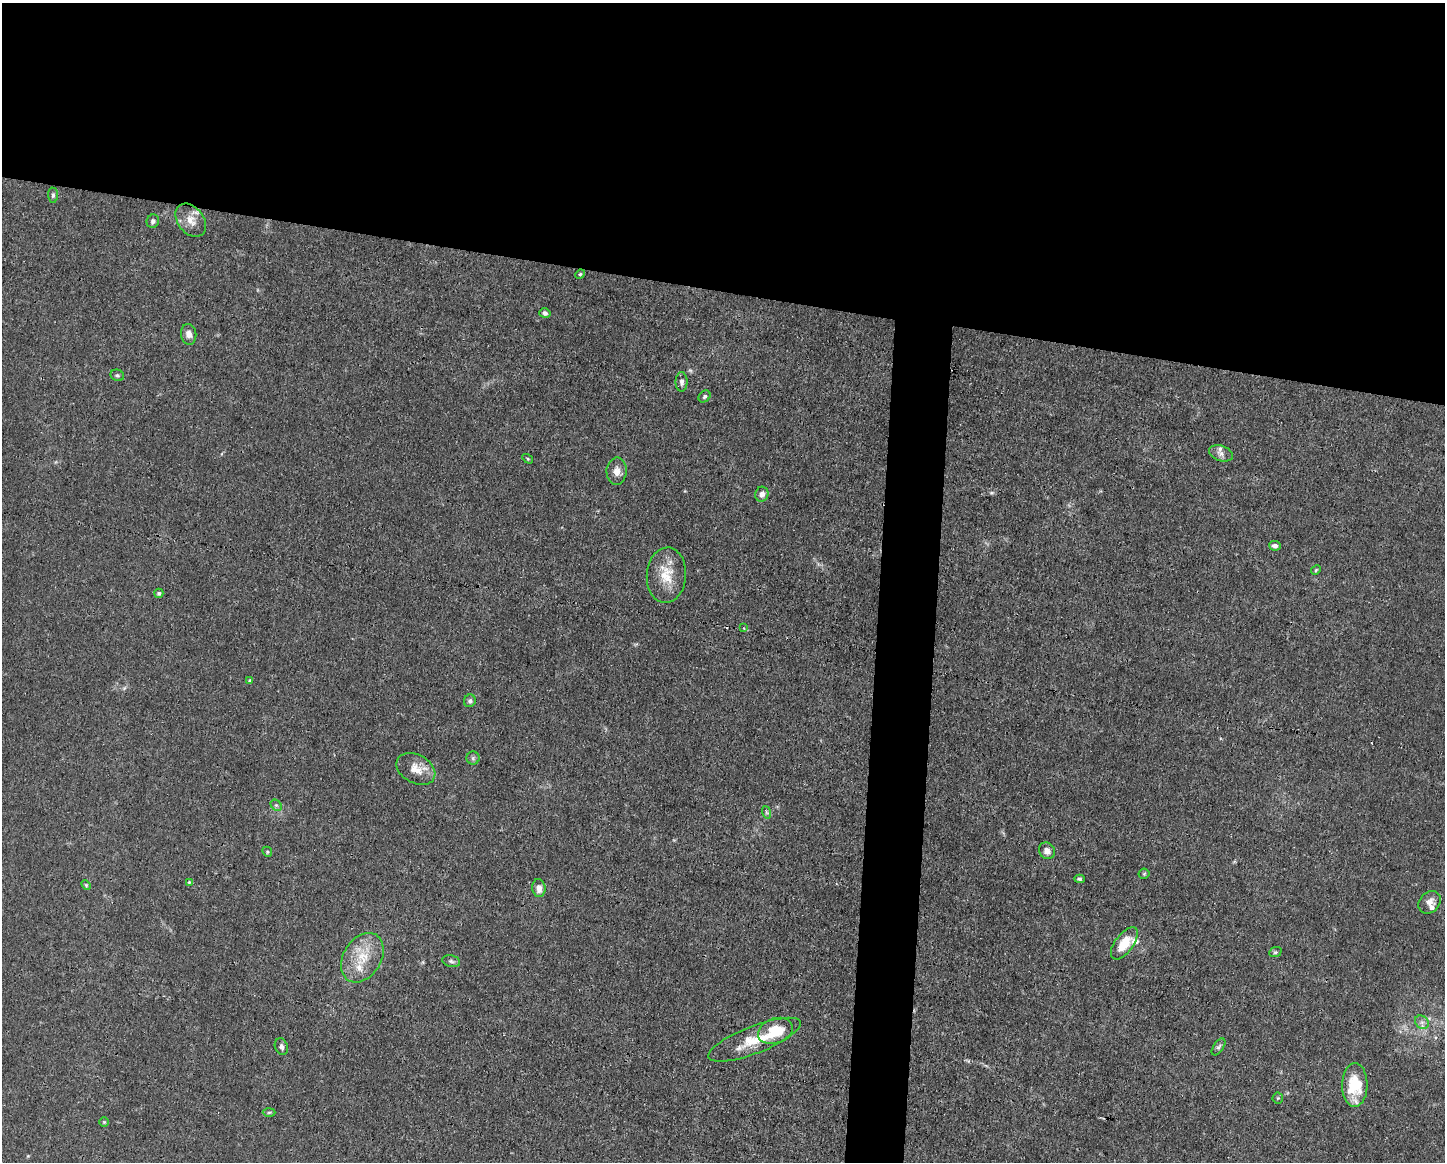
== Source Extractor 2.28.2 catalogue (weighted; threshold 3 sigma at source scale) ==
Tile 2 of 3 x 4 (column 2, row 1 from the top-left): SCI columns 1556-2998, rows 3479-4638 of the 4666 x 4638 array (HDU 1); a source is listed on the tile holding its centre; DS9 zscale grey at full resolution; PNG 1447 x 1164 px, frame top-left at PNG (2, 3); each listed source drawn as its Kron ellipse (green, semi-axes under 4 px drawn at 4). Shown black and unused: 28% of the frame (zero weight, under 3 of 4 exposures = <1% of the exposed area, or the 3 px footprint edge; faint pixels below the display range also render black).
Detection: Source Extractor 2.28.2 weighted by HDU 2 'WHT'; one run over the whole footprint, this tile lists its part. Background 0.0185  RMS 0.0025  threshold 0.0112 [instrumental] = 3 sigma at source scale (4.5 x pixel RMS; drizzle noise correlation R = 1.50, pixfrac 1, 0.05/0.05 arcsec/px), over >= 5 px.
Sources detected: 50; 1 cosmic-ray / hot-pixel residue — neither listed nor drawn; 4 inside a brighter listed object's ellipse — not listed separately; the other 45 listed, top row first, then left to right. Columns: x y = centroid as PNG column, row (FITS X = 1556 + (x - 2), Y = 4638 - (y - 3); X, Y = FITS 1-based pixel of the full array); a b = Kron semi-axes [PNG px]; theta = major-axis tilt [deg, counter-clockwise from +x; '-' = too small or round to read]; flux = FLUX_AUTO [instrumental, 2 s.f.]
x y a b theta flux
53 195 7 5 -86 0.56
191 220 18 13 -51 3.2
153 221 7 6 - 0.73
580 274 5 4 - 0.28
545 313 5 5 - 0.78
189 334 10 7 -82 1.4
117 375 7 5 -23 0.47
682 382 10 6 90 0.88
705 396 6 5 - 0.5
1221 453 12 7 -18 1.2
528 459 6 3 -32 0.29
617 471 14 10 87 2.1
762 494 7 6 - 1.4
1275 546 6 5 - 0.9
1316 570 5 4 - 0.3
666 575 28 19 86 6.2
159 593 4 4 - 0.46
744 628 4 2 - 0.24
250 680 4 4 - 0.41
470 701 6 5 - 0.68
473 758 6 6 - 0.53
416 769 21 14 -28 3.6
276 805 6 5 - 0.47
766 812 6 4 -71 0.38
1047 851 9 7 -55 1.5
267 852 5 4 - 0.34
1144 874 5 5 - 0.32
1079 879 5 4 - 0.39
189 882 4 4 - 0.25
86 885 5 4 - 0.27
539 888 9 6 -84 2.1
1430 902 12 10 48 1.6
1124 943 19 9 54 5.4
1275 952 6 5 - 0.4
362 958 26 19 59 7.3
451 961 9 5 -12 0.66
1422 1022 7 6 - 0.87
775 1031 18 12 20 8.7
755 1040 49 13 21 8.3
281 1046 8 6 -70 0.82
1218 1047 10 5 55 0.56
1355 1085 22 12 90 11
1278 1098 5 5 - 0.34
269 1112 6 4 2 0.37
104 1122 4 4 - 0.27